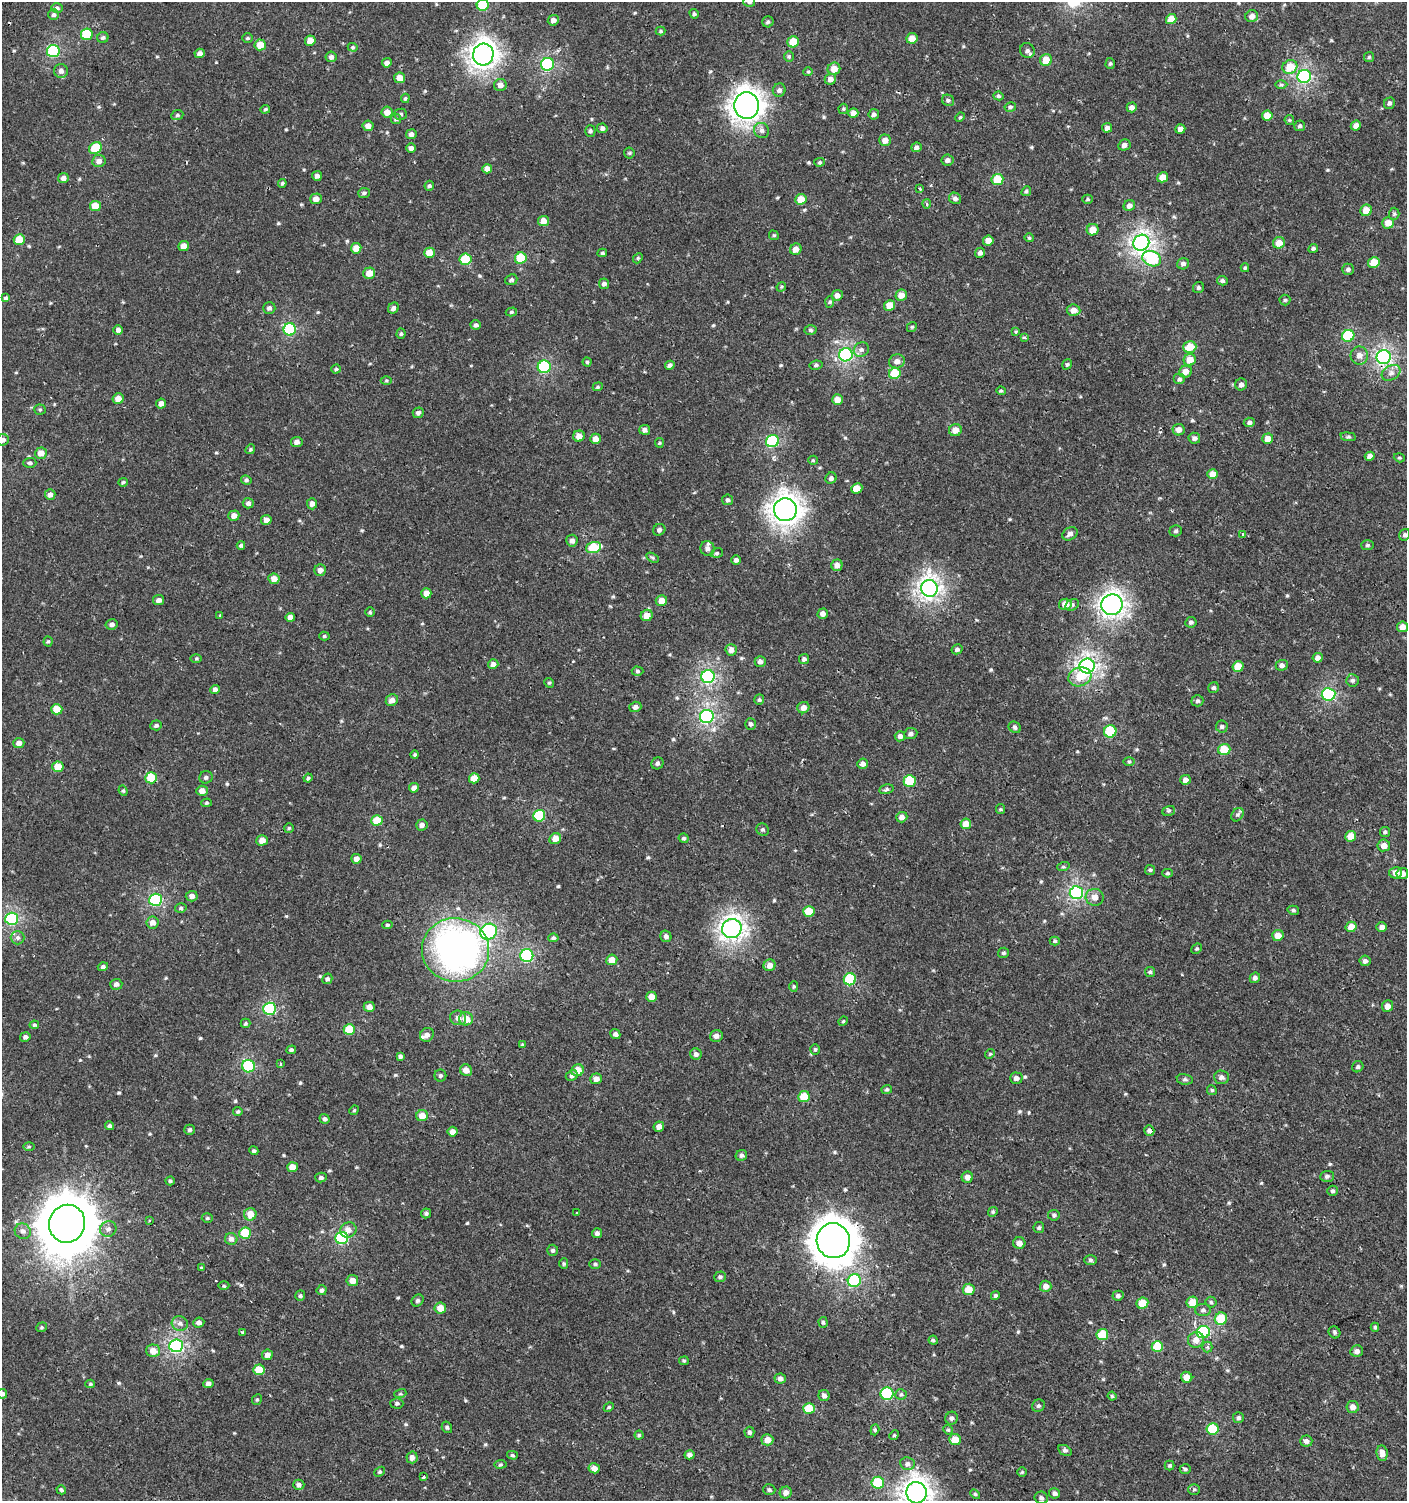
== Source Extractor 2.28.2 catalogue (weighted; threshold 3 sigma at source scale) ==
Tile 6 of 4 x 4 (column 2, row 2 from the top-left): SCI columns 1576-2980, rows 3039-4537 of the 6060 x 6037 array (HDU 1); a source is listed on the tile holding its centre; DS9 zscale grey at full resolution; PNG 1409 x 1503 px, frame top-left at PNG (2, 2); each listed source drawn as its Kron ellipse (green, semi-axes under 4 px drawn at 4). Shown black and unused: <1% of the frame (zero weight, under 2 of 3 exposures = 2% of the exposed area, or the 3 px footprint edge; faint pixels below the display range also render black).
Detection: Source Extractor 2.28.2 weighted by HDU 2 'WHT'; one run over the whole footprint, this tile lists its part. Background 6.77e-04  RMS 0.0025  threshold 0.0114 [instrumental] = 3 sigma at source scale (4.5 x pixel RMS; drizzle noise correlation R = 1.50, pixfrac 1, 0.0396/0.0396 arcsec/px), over >= 5 px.
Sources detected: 543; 2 cosmic-ray / hot-pixel residue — neither listed nor drawn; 1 inside a brighter listed object's ellipse — not listed separately; of the other 540, all 500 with FLUX_AUTO >= 0.28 (the completeness limit of this list) listed and drawn (40 fainter detections not listed), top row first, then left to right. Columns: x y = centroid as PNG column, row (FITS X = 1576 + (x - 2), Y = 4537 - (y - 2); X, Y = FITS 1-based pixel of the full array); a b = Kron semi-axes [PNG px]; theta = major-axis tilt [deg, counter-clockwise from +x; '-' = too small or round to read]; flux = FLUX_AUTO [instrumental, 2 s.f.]
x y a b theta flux
749 2 6 5 - 0.59
483 5 6 5 - 10
57 8 6 5 - 0.49
694 14 5 4 - 0.4
54 15 5 5 - 0.61
1252 16 6 6 - 1.3
1171 19 5 5 - 3.4
553 20 6 5 - 1.2
768 22 5 5 - 0.45
661 31 5 4 - 0.3
87 34 6 5 - 10
103 37 5 5 - 0.51
248 38 5 4 - 0.33
912 38 5 5 - 2.5
310 41 5 5 - 2.2
793 42 6 5 - 5.4
260 45 6 5 - 3.8
353 47 5 4 - 0.29
53 51 6 6 - 23
1027 51 7 7 - 0.8
200 53 5 4 - 1
483 55 11 10 - 130
331 57 5 5 - 0.75
789 57 5 5 - 0.37
1369 57 5 5 - 0.31
1046 60 6 6 - 3.7
387 63 5 4 - 1.1
1110 63 5 4 - 0.38
547 64 6 6 - 29
1290 67 7 6 - 5
834 69 6 6 - 2.7
61 71 7 7 - 1.1
808 72 5 4 - 0.3
1304 76 7 6 - 36
400 78 5 5 - 2.4
830 79 6 5 - 1.3
500 85 6 6 - 1.4
1281 85 6 4 0 0.39
779 90 6 6 - 0.74
998 96 5 4 - 0.45
405 98 5 4 - 0.3
948 100 6 5 - 0.53
1389 103 6 5 - 0.64
747 105 13 12 - 170
1010 107 6 4 12 0.46
1132 107 5 4 - 1.1
265 109 5 3 - 0.33
843 109 5 5 - 0.32
387 112 5 5 - 1.8
853 113 5 5 - 1.5
400 114 6 5 - 0.48
874 114 5 5 - 0.67
177 115 6 5 - 0.43
1267 116 5 5 - 2.6
960 117 5 4 - 0.3
396 119 5 5 - 0.44
1289 120 5 4 - 0.29
368 126 5 5 - 1.5
1300 126 5 5 - 0.5
1356 126 5 5 - 1.4
602 128 5 5 - 0.74
1107 128 5 4 - 0.95
1180 129 5 4 - 1.2
762 130 8 7 - 0.86
590 131 6 5 - 0.47
411 134 5 5 - 0.8
885 140 6 5 - 1.6
1124 145 6 5 - 1
916 147 5 5 - 0.72
95 148 7 5 33 8.6
411 148 5 5 - 0.9
629 153 5 5 - 0.33
947 160 6 5 - 0.8
99 161 7 6 - 1.2
820 162 5 4 - 0.33
487 169 5 4 - 1.4
317 176 5 5 - 0.9
1163 177 5 5 - 2.8
63 178 5 5 - 1.2
997 180 6 5 - 7.2
282 183 4 4 - 0.46
429 186 5 4 - 0.43
920 189 4 3 - 1.8
1026 191 5 4 - 0.37
364 193 6 5 - 0.46
955 198 6 5 - 0.88
316 199 6 5 - 1.6
801 199 6 5 - 3
1088 199 5 4 - 0.34
927 204 5 4 - 0.43
95 206 5 5 - 3.7
1129 206 6 5 - 1.2
1366 210 6 5 - 3.2
1394 214 6 5 - 0.43
543 221 5 5 - 2.6
1388 223 6 5 - 3
1093 230 6 5 - 3.3
774 235 5 4 - 0.32
1029 238 5 4 - 0.36
19 239 5 5 - 5.7
988 241 5 5 - 2
1141 243 8 7 - 72
1279 243 6 5 - 2.9
184 246 5 5 - 2.4
356 248 5 5 - 2.6
1313 248 5 4 - 0.46
796 249 6 5 - 1.7
429 253 5 5 - 3.2
602 253 5 3 - 0.34
980 253 5 5 - 0.84
521 258 6 5 - 7.9
638 258 5 4 - 0.3
465 259 6 5 - 8.5
1152 259 9 7 -25 14
1374 263 6 5 - 4.7
1183 264 6 5 - 0.85
1245 268 4 4 - 0.31
1348 269 6 5 - 0.69
369 273 6 5 - 2.5
511 280 6 5 - 0.51
1222 281 5 4 - 0.56
604 284 5 5 - 0.83
781 287 5 4 - 0.28
1198 288 6 5 - 0.51
837 295 5 5 - 1.5
901 295 6 5 - 2.1
5 298 4 3 - 0.44
1285 300 5 5 - 0.37
830 302 6 4 88 0.34
890 306 5 5 - 3.3
269 308 6 5 - 0.66
393 308 6 5 - 0.86
1073 310 7 6 - 2.1
511 312 6 4 16 0.33
476 325 5 5 - 0.61
912 327 5 4 - 0.31
290 329 6 6 - 21
118 330 5 4 - 0.88
810 330 6 4 -3 0.45
1016 332 4 3 - 0.3
401 334 5 4 - 0.4
1348 336 6 6 - 12
1024 337 4 4 - 0.44
1190 347 6 6 - 4.9
861 350 8 7 - 0.83
846 355 7 6 - 40
1359 355 9 9 - 1.5
1384 357 7 7 - 48
1190 360 6 5 - 2.9
897 361 8 7 - 1.3
587 362 4 4 - 0.31
1067 364 5 4 - 0.36
670 365 5 4 - 0.77
816 365 6 4 10 0.45
544 367 6 6 - 22
336 369 4 4 - 0.32
1186 372 6 6 - 2.1
895 373 6 5 - 8.2
1391 373 10 7 28 1.2
1180 379 6 5 - 0.51
386 381 5 3 - 0.28
1241 384 6 6 - 1
598 387 5 4 - 0.3
1001 391 4 4 - 0.29
118 399 5 5 - 2.1
837 399 5 5 - 2.3
161 404 5 5 - 1.2
40 410 5 5 - 0.36
418 413 5 5 - 0.81
1249 422 5 5 - 0.56
645 430 5 5 - 0.83
955 430 6 6 - 2.3
1179 430 6 6 - 1.5
579 436 6 5 - 1.8
1348 437 8 4 -8 0.38
1194 438 6 5 - 0.76
595 439 5 5 - 2
1268 439 5 5 - 2.3
3 440 6 5 - 0.83
772 441 6 6 - 24
297 442 6 5 - 0.96
659 443 5 4 - 0.28
250 449 5 4 - 0.32
41 453 6 5 - 2.4
1370 456 5 4 - 1.4
1399 458 6 4 -19 0.32
813 460 5 4 - 0.29
30 463 6 5 - 0.46
1213 474 5 5 - 3
831 478 6 5 - 0.79
246 480 5 4 - 0.47
123 482 5 4 - 0.37
857 488 6 5 - 2.4
50 495 5 5 - 1.1
728 500 5 5 - 0.45
248 503 5 5 - 0.82
312 504 5 5 - 1
785 510 11 11 - 150
234 516 5 5 - 1.5
266 520 5 5 - 1.3
659 530 6 5 - 0.68
1176 531 6 5 - 0.48
1070 534 8 6 31 1
1243 534 3 3 - 1
1405 535 6 5 - 0.51
572 541 6 6 - 1
241 545 4 4 - 0.4
1368 545 6 5 - 0.41
593 547 8 5 17 9.1
707 549 8 7 - 1.1
717 553 6 4 20 0.38
653 558 7 4 -31 0.36
736 560 4 4 - 0.72
837 565 5 5 - 1.4
320 570 6 5 - 1.1
274 579 6 5 - 2.1
929 588 8 8 - 83
426 593 5 5 - 2.1
159 600 5 5 - 0.93
661 601 6 5 - 2.5
1065 604 6 5 - 2.6
1072 605 7 5 29 0.51
1112 605 10 10 - 95
370 612 4 4 - 0.33
823 614 5 5 - 1.2
220 615 3 3 - 0.31
647 615 6 5 - 2.2
290 617 5 4 - 1.5
1191 622 5 5 - 0.65
112 624 6 5 - 0.89
1402 627 5 5 - 2.1
324 636 5 4 - 0.33
48 642 5 4 - 0.33
957 649 5 5 - 0.64
731 650 6 5 - 1.4
1318 658 5 5 - 1.3
196 659 6 4 1 0.31
804 659 5 5 - 0.63
760 661 5 5 - 0.93
493 664 5 5 - 1
1282 665 6 5 - 0.91
1087 666 7 7 - 65
1238 666 6 5 - 5
638 671 6 4 -1 0.39
708 677 6 6 - 38
1080 677 12 9 18 3.8
1353 680 6 6 - 0.58
549 683 5 4 - 0.35
1214 688 6 5 - 0.47
215 690 5 4 - 1
1328 694 7 6 - 27
392 700 6 5 - 1.5
759 700 5 5 - 0.4
1197 701 6 5 - 0.49
635 707 6 5 - 0.82
803 708 6 5 - 1.5
57 709 5 5 - 3.9
707 716 7 6 - 43
750 724 6 5 - 0.56
156 725 6 5 - 0.53
1015 727 6 5 - 0.5
1222 727 6 6 - 0.53
1110 731 6 6 - 11
911 734 6 5 - 0.72
900 736 5 5 - 0.87
19 743 5 5 - 1.3
1224 749 6 5 - 5.5
415 755 4 4 - 0.3
1129 761 5 3 - 0.3
657 763 6 5 - 0.54
863 764 5 5 - 0.93
58 767 6 5 - 4
206 777 7 6 - 0.62
151 778 6 5 - 7.6
308 778 4 4 - 0.32
474 778 5 5 - 3.1
1185 780 5 5 - 1.2
910 781 6 5 - 12
414 788 5 4 - 1.4
886 789 7 5 12 0.47
123 791 5 4 - 0.33
202 791 5 5 - 1.5
207 803 5 4 - 0.34
1000 809 5 4 - 0.29
1169 811 6 5 - 0.39
1238 815 7 5 55 0.51
539 816 6 5 - 13
902 817 6 5 - 1.2
377 820 6 5 - 4.9
966 824 5 5 - 3.2
422 825 6 5 - 0.88
289 828 5 4 - 0.31
763 830 6 6 - 0.49
1385 832 5 5 - 0.45
1351 836 5 5 - 3.4
684 838 5 4 - 0.44
555 839 6 5 - 1.9
262 840 6 5 - 1.7
1384 845 6 6 - 1.6
356 859 5 5 - 1.5
1063 867 6 4 18 0.32
1150 870 5 5 - 0.4
1168 873 5 4 - 0.37
1396 873 6 6 - 1.7
1402 874 6 5 - 1.7
1076 893 7 6 - 38
192 896 6 5 - 1.3
1095 897 9 8 - 1.5
156 900 6 6 - 24
181 908 6 4 15 0.41
1293 910 6 4 -14 0.38
809 911 6 5 - 5.2
12 919 6 6 - 27
153 922 6 6 - 1.5
387 925 5 4 - 0.3
1351 927 5 5 - 3.1
1382 927 5 5 - 1.1
732 929 10 9 - 89
489 932 8 7 - 19
1278 935 6 5 - 3
666 936 6 5 - 0.81
18 938 7 6 - 0.74
553 938 5 4 - 0.46
1055 941 5 4 - 0.32
1197 949 5 4 - 0.34
455 950 33 32 - 95
1003 953 6 5 - 0.43
527 956 6 6 - 24
612 960 5 5 - 2.6
1365 961 5 5 - 0.82
770 965 6 5 - 1.7
103 967 5 4 - 0.58
1150 972 5 5 - 0.38
1255 978 5 5 - 0.61
327 979 5 4 - 0.54
850 979 6 6 - 14
116 984 6 5 - 0.79
794 986 5 4 - 0.31
651 997 5 5 - 2
1387 1006 6 5 - 1.7
369 1007 5 5 - 1.5
270 1009 6 6 - 21
458 1018 8 7 - 1.1
466 1019 7 6 - 2.8
843 1021 5 4 - 0.28
245 1023 5 4 - 0.31
34 1025 4 4 - 0.37
349 1029 6 5 - 7.1
615 1034 5 5 - 0.75
427 1035 7 6 - 1.1
716 1036 6 6 - 0.94
25 1037 5 5 - 0.76
522 1045 4 3 - 0.32
815 1049 5 4 - 0.35
291 1050 5 4 - 0.42
696 1054 6 5 - 0.72
990 1054 5 4 - 0.32
400 1056 4 3 - 0.47
280 1064 3 3 - 0.6
248 1066 6 6 - 20
1358 1067 6 5 - 0.5
466 1070 6 6 - 1.9
578 1070 6 6 - 3.3
440 1076 6 6 - 0.5
572 1076 6 5 - 0.68
1221 1077 7 7 - 0.9
1016 1078 6 5 - 0.99
596 1079 6 5 - 1.6
1185 1079 8 5 -9 0.51
887 1089 5 4 - 0.37
1212 1090 5 4 - 0.35
804 1097 6 5 - 5.1
354 1110 5 4 - 0.3
238 1111 4 4 - 0.41
422 1116 6 5 - 2.8
325 1119 5 4 - 0.59
109 1126 4 4 - 0.5
659 1127 5 5 - 1.4
190 1130 5 5 - 0.41
1149 1130 5 5 - 0.66
453 1132 5 5 - 1.4
29 1147 6 4 0 0.3
254 1151 5 4 - 0.43
741 1155 6 5 - 0.55
292 1167 5 5 - 2.2
1327 1176 7 5 4 0.64
967 1177 5 5 - 1.5
321 1178 6 5 - 0.54
170 1181 4 4 - 0.35
1333 1191 5 5 - 0.47
993 1212 5 4 - 0.34
426 1213 5 5 - 0.43
577 1213 3 3 - 0.8
250 1214 6 6 - 2.9
1054 1215 6 5 - 0.51
207 1218 5 4 - 0.33
149 1220 3 2 - 0.36
67 1224 19 18 - 1300
1039 1228 5 5 - 0.42
108 1229 8 7 - 1.1
348 1230 8 7 - 1.8
23 1231 8 7 - 1
245 1233 6 5 - 8.9
597 1233 5 5 - 0.69
342 1238 6 6 - 23
231 1239 6 6 - 0.98
833 1241 17 16 - 480
1019 1243 6 6 - 1.4
553 1250 5 5 - 0.47
1090 1260 6 5 - 0.5
564 1264 5 4 - 0.37
595 1264 5 5 - 0.41
201 1268 3 2 - 0.4
720 1277 6 5 - 0.47
352 1280 6 5 - 1.9
854 1281 7 6 - 15
224 1286 5 3 - 0.31
1046 1286 6 5 - 1.4
969 1289 6 5 - 3.9
322 1290 5 5 - 0.58
300 1296 5 5 - 0.4
995 1296 5 4 - 0.44
1118 1296 5 5 - 0.61
418 1300 6 5 - 0.51
1192 1302 6 5 - 4.2
1211 1302 5 5 - 0.39
1142 1303 6 5 - 4.4
440 1308 6 5 - 2.8
1203 1310 8 6 2 0.63
1221 1319 6 6 - 7.4
823 1322 5 4 - 0.35
180 1323 8 7 - 0.99
199 1323 5 5 - 0.98
42 1327 5 4 - 0.31
1375 1327 4 4 - 0.31
242 1332 4 4 - 0.46
1203 1332 6 6 - 22
1334 1332 6 5 - 0.5
1102 1335 6 5 - 7.9
933 1340 4 4 - 0.36
1196 1340 8 7 - 1.7
176 1346 7 6 - 40
1157 1347 6 5 - 7.8
1207 1347 5 5 - 0.49
153 1351 6 6 - 2.3
1357 1351 6 6 - 0.93
267 1355 5 5 - 1.4
684 1361 5 4 - 0.3
259 1370 5 5 - 4.4
1187 1377 6 5 - 2.2
780 1379 5 5 - 0.98
208 1383 5 4 - 0.88
90 1384 4 4 - 0.3
2 1394 5 5 - 0.94
400 1394 6 4 17 0.34
887 1394 6 6 - 21
901 1394 5 5 - 0.43
824 1396 5 5 - 0.86
1112 1396 4 4 - 0.31
257 1400 6 4 66 0.36
397 1403 6 5 - 0.49
1038 1406 6 6 - 0.53
609 1407 5 4 - 0.33
1353 1407 6 6 - 1.4
809 1408 6 5 - 7
952 1418 6 6 - 0.73
1238 1418 5 5 - 0.57
447 1427 6 5 - 0.47
1212 1429 6 5 - 11
875 1430 5 4 - 0.35
948 1430 5 4 - 0.31
749 1432 5 5 - 0.55
639 1435 4 4 - 0.34
894 1435 5 4 - 0.29
767 1440 6 5 - 2.1
955 1440 6 5 - 3.5
1306 1441 6 5 - 0.91
1065 1450 7 4 -28 0.55
1382 1453 8 5 -81 1.5
512 1455 5 4 - 0.35
689 1455 5 4 - 0.87
412 1457 6 5 - 1.1
500 1464 6 4 7 0.33
907 1464 7 6 - 0.79
1170 1465 5 5 - 0.35
594 1468 5 5 - 1.6
1185 1469 5 4 - 0.39
380 1472 6 4 39 0.35
1022 1472 5 5 - 0.29
423 1477 3 3 - 1.4
878 1483 6 6 - 11
299 1485 6 5 - 0.76
1194 1489 6 5 - 0.4
61 1490 5 4 - 0.44
769 1490 6 5 - 0.51
786 1493 6 6 - 1.3
916 1493 11 10 - 130
1055 1493 5 5 - 0.73
975 1494 6 3 -44 0.31
1041 1498 7 6 - 0.63
Overlapping masked pixels (flux is a lower limit): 2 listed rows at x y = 1384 357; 833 1241
Isophote crosses this tile's border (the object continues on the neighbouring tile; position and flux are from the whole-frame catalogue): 5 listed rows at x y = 749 2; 483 5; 3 440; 2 1394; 916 1493